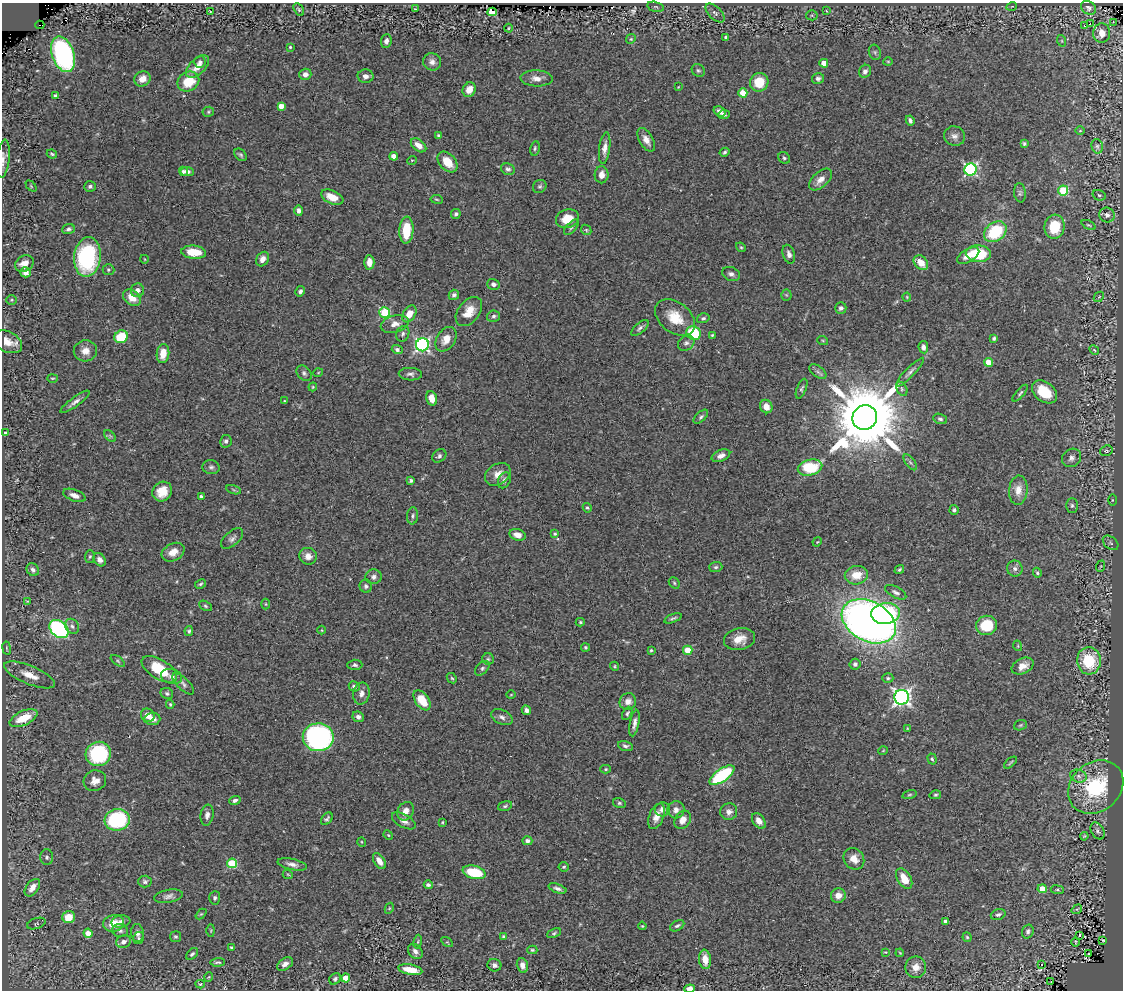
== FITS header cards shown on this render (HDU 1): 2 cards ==
NAXIS1  =                 1121
NAXIS2  =                  988

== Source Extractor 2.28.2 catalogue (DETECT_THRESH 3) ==
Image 1121 x 988 px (HDU 1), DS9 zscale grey, 1 PNG px = 1 image px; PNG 1125 x 992 px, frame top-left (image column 1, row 988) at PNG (2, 3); each listed source drawn as its Kron ellipse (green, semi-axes under 4 px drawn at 4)
Background 0.625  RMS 0.029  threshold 0.0874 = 3 sigma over >= 5 px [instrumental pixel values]
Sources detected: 349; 2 with non-positive FLUX_AUTO (blend fragments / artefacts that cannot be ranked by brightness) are neither listed nor drawn; the other 347 listed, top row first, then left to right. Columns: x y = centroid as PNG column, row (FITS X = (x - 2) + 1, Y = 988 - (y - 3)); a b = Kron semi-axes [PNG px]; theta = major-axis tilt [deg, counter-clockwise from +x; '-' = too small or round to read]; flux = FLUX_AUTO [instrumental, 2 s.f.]
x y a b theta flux
1012 6 5 3 - 1.5
656 7 8 4 -13 3.9
1088 8 8 6 -38 6.6
415 9 2 2 - 1.1
299 10 7 4 -59 3.1
210 11 3 2 - 1.4
826 11 3 2 - 1.7
492 12 4 3 - 67
715 13 12 6 -44 7.7
812 15 5 5 - 3.1
1113 22 2 2 - 17
1090 23 2 2 - 3600
40 25 4 2 - 86
1084 26 3 3 - 36
508 28 4 3 - 1.7
1102 33 9 8 - 20
726 37 3 3 - 3.1
631 39 5 4 - 2.4
386 41 7 5 85 6.1
1062 41 6 4 -71 2.1
290 47 3 3 - 2
875 52 8 6 -70 4.6
63 54 18 11 -71 390
888 61 5 3 - 1.8
200 62 6 6 - 5.3
432 62 9 8 - 9.6
824 63 4 4 - 27
197 67 14 7 44 19
698 70 7 6 - 4.1
865 71 7 5 58 6.7
305 74 6 5 - 10
365 76 8 6 -3 9.2
537 78 16 8 -3 15
818 78 6 5 - 5.6
142 79 8 7 - 18
188 82 11 9 31 49
759 82 9 9 - 49
678 87 4 3 - 1.3
469 90 7 6 - 21
743 93 4 4 - 47
55 95 4 3 - 3.9
281 106 4 4 - 17
720 111 6 4 -33 10
208 112 6 5 - 2.9
724 114 6 4 5 4.5
910 121 5 3 - 5.5
1080 131 4 3 - 1.7
439 136 4 4 - 3.8
954 136 11 9 -18 10
646 140 13 7 -59 15
1024 144 4 3 - 3.3
418 145 9 5 -39 17
1097 146 7 5 -75 4
535 148 7 4 80 3.5
605 148 16 5 83 13
725 152 5 4 - 3.4
52 154 5 3 - 2.7
241 155 7 5 -48 3.8
394 156 4 4 - 19
784 158 6 5 - 3.7
3 159 19 6 84 11
412 160 5 3 - 1.7
447 162 12 8 -47 36
508 169 7 5 -23 5.2
971 170 6 6 - 320
183 171 5 4 - 5
187 171 7 4 -6 7.5
602 175 8 7 - 13
820 180 14 7 42 15
31 186 6 4 -47 2.3
90 186 6 5 - 4.3
540 186 7 6 - 4.4
1063 190 5 5 - 110
1020 193 9 6 -82 5.2
1099 195 7 5 -16 3.7
332 197 12 6 -24 28
437 199 6 3 -10 2.1
299 210 5 4 - 6.1
456 214 5 4 - 4.1
1107 215 7 7 - 7.3
567 219 12 9 17 35
1089 225 7 4 -25 3
571 227 9 5 48 4.7
1054 227 12 10 83 54
68 229 6 5 - 4.9
406 230 13 7 87 57
586 230 6 4 -46 2.6
995 232 12 9 37 99
741 247 5 4 - 2.5
194 252 12 6 -5 41
789 254 10 6 -72 9.8
978 254 12 8 -3 86
968 256 12 6 31 22
87 257 20 13 84 240
144 259 4 3 - 1.3
263 259 8 6 56 13
369 262 7 5 -88 15
921 263 8 6 -48 25
24 264 10 8 31 15
108 270 6 5 - 3.3
25 272 5 5 - 12
731 274 9 7 -21 7.1
493 284 6 5 - 7.5
137 290 7 6 - 9.4
300 291 5 4 - 6.1
454 295 5 5 - 5.5
786 295 5 5 - 2.6
907 297 4 4 - 1.9
1099 297 6 4 44 2.8
132 298 10 7 -40 25
12 300 5 4 - 2.3
841 308 5 5 - 6.4
469 311 16 10 52 33
385 312 5 5 - 130
409 314 9 6 57 24
494 316 6 5 - 5
675 317 22 15 -38 48
703 318 6 5 - 4.4
395 324 14 8 16 16
640 328 11 5 41 5.9
693 333 7 7 - 110
403 334 8 6 64 5.8
712 335 4 4 - 2
121 337 7 6 - 65
994 338 4 3 - 3.4
446 339 13 9 56 21
823 341 5 3 - 1.8
7 342 16 10 -29 20
686 343 9 7 35 7.2
422 345 7 6 - 410
923 347 6 4 -82 8.2
397 349 5 4 - 5.5
1094 350 5 4 - 2.5
85 351 11 10 - 19
163 353 9 6 83 29
988 362 4 4 - 54
818 372 10 5 -37 6.2
910 372 19 4 46 8.2
304 373 9 6 -50 5.4
318 373 5 3 - 1.7
410 374 11 6 -2 7.1
52 378 5 2 - 1.9
313 387 4 4 - 2.1
802 389 10 4 68 4.2
902 389 7 5 -62 4.4
1044 392 14 9 -38 53
1020 393 10 4 49 3.9
432 398 7 5 -74 23
284 401 3 2 - 1.7
75 402 18 4 36 9.6
766 407 7 6 - 19
701 417 9 5 43 4.6
865 418 13 12 - 25000
940 419 7 5 -22 3.9
5 433 4 3 - 2.7
110 436 7 4 -45 3.4
226 441 6 5 - 5.3
1106 451 6 5 - 3.8
439 456 7 6 - 5.6
721 456 10 5 22 9.9
1072 458 10 9 - 8.5
910 462 9 4 -54 4.4
211 467 8 7 - 5.7
810 467 12 8 14 99
498 474 14 10 33 20
504 480 8 6 65 5.9
411 481 4 3 - 3.7
233 490 8 3 -19 2.6
1018 490 14 9 85 21
162 491 10 9 - 33
74 495 11 5 -21 11
201 496 4 3 - 3.6
1112 500 6 4 90 2
1072 505 7 5 90 4.9
587 508 5 4 - 2.6
954 510 5 4 - 4.1
413 516 8 5 84 4.8
555 534 4 4 - 2.8
517 535 8 5 -19 15
232 538 13 7 40 8.1
817 542 5 4 - 1.8
1111 543 9 6 -41 5.4
173 552 12 8 28 18
90 556 6 5 - 3.2
308 556 9 8 - 13
100 560 7 5 -51 10
1101 566 6 3 70 2.2
716 567 6 5 - 3.8
899 569 5 3 - 3.3
1015 569 8 8 - 7
33 570 7 6 - 7.7
1037 573 5 4 - 2.9
856 575 12 9 11 34
374 577 8 7 - 7.1
674 583 6 5 - 3.1
200 584 6 4 27 3.1
366 586 7 6 - 4.8
896 592 12 5 -28 6.7
27 601 3 2 - 1.3
266 604 5 3 - 1.9
205 606 7 4 -28 3.3
886 613 14 10 5 150
673 618 9 3 21 3.8
869 621 29 20 -29 1600
580 622 4 4 - 2.7
986 625 10 9 - 64
72 626 8 6 -55 6.3
59 629 10 8 -40 300
322 630 4 3 - 1.6
189 631 5 4 - 3.5
739 639 16 11 13 25
1018 646 5 3 - 1.7
586 647 4 4 - 2.5
7 648 7 3 -81 2.5
651 650 3 3 - 2.4
688 650 5 4 - 48
488 659 6 5 - 3.4
118 661 8 4 -37 3
1089 661 14 12 -86 95
855 664 5 5 - 5.2
355 665 7 5 1 5
615 666 5 4 - 2.4
1023 666 12 7 26 17
482 668 9 5 46 4.5
159 669 20 9 -31 77
30 675 27 9 -22 30
172 676 11 7 -15 10
452 678 6 4 -43 2.9
888 678 5 4 - 3.2
183 684 14 6 -44 6.7
354 686 5 5 - 5.8
167 693 6 5 - 3.9
361 693 11 8 78 11
511 695 5 3 - 1.5
902 697 7 7 - 720
422 700 11 6 -55 45
628 702 8 8 - 13
170 704 4 3 - 2.3
526 710 5 4 - 6.7
627 713 7 4 63 3.9
148 715 7 6 - 18
358 717 6 5 - 7.3
502 717 11 7 -27 9.2
23 718 15 7 25 50
152 719 8 6 6 13
634 723 13 4 80 9.7
1020 725 6 5 - 3
907 728 4 2 - 1.5
318 737 15 14 - 410
625 746 7 5 -15 4.9
883 751 5 3 - 1.6
98 754 13 12 - 170
932 759 5 4 - 2.8
1010 763 8 3 41 2.5
606 769 5 4 - 2.7
722 775 14 6 35 180
1078 776 8 6 -17 6.9
95 781 11 10 - 16
1096 787 30 24 40 160
909 795 7 4 14 2.9
935 795 6 4 14 2.8
235 800 6 4 20 6
619 803 6 5 - 3.7
505 806 7 4 16 3.5
662 809 7 7 - 9.8
676 810 8 8 - 10
405 811 10 8 59 13
729 812 8 8 - 10
207 815 10 6 80 8.3
657 816 13 7 69 16
327 819 7 5 50 4.3
117 820 12 11 - 190
683 820 10 7 56 16
404 821 13 6 -28 11
759 821 8 5 -53 11
442 822 3 3 - 2
1097 831 9 6 -60 5.8
388 835 5 4 - 2.2
1084 836 4 3 - 2
527 841 5 4 - 6.5
362 842 5 3 - 1.6
47 857 8 6 -89 5.3
854 859 11 9 -51 19
379 861 9 5 -57 17
232 863 5 5 - 110
292 864 15 5 -12 11
564 867 5 4 - 3.3
474 872 12 6 -14 71
288 875 5 3 - 1.9
904 879 11 6 -59 32
145 882 7 6 - 4.8
428 885 4 4 - 4.8
32 888 10 6 52 17
557 888 9 4 -19 6.3
1042 889 4 4 - 34
1057 890 6 3 -7 2.6
838 895 7 7 - 19
169 896 14 6 10 8.9
215 898 7 5 86 4.2
389 908 6 4 61 2.1
1077 909 5 3 - 1.9
201 914 6 4 43 2.3
998 915 7 5 19 5.1
69 917 6 6 - 37
945 921 4 4 - 5.9
121 922 9 6 8 8.6
113 923 10 8 12 33
36 924 9 5 18 3.5
642 926 4 3 - 2
677 926 8 4 30 4.1
120 931 8 6 -18 5.9
211 931 6 3 90 2.1
1028 932 7 5 72 5.7
88 933 4 4 - 22
137 933 9 6 -83 8.6
554 933 7 4 23 3.3
1080 935 3 3 - 60
504 936 4 3 - 4.1
176 937 5 5 - 3.4
967 937 4 4 - 2.5
138 938 6 5 - 3.8
1103 940 3 2 - 1.7
124 942 7 6 - 8.6
418 942 7 3 81 2.9
447 942 6 4 -32 2.5
1076 942 4 3 - 1.9
232 947 4 3 - 3.6
532 950 5 4 - 2.7
415 951 8 6 -47 9
885 952 4 3 - 1.5
900 953 4 3 - 1.8
192 954 7 4 43 3.8
1088 954 3 3 - 5.3
705 959 10 6 -83 22
218 962 7 3 3 3.7
285 964 8 5 32 9.1
1041 964 3 3 - 22
494 965 7 6 - 7.1
522 965 7 5 -75 10
916 967 11 10 - 15
410 970 12 5 -11 29
209 977 5 3 - 1.7
346 978 4 4 - 41
335 979 6 5 - 4.3
1051 982 3 2 - 3.4
200 984 4 4 - 2.4
690 989 5 4 - 15
At the frame edge (FLAGS 8, measured only in part): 2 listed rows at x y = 3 159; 690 989
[2 non-positive-flux detections neither listed nor drawn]